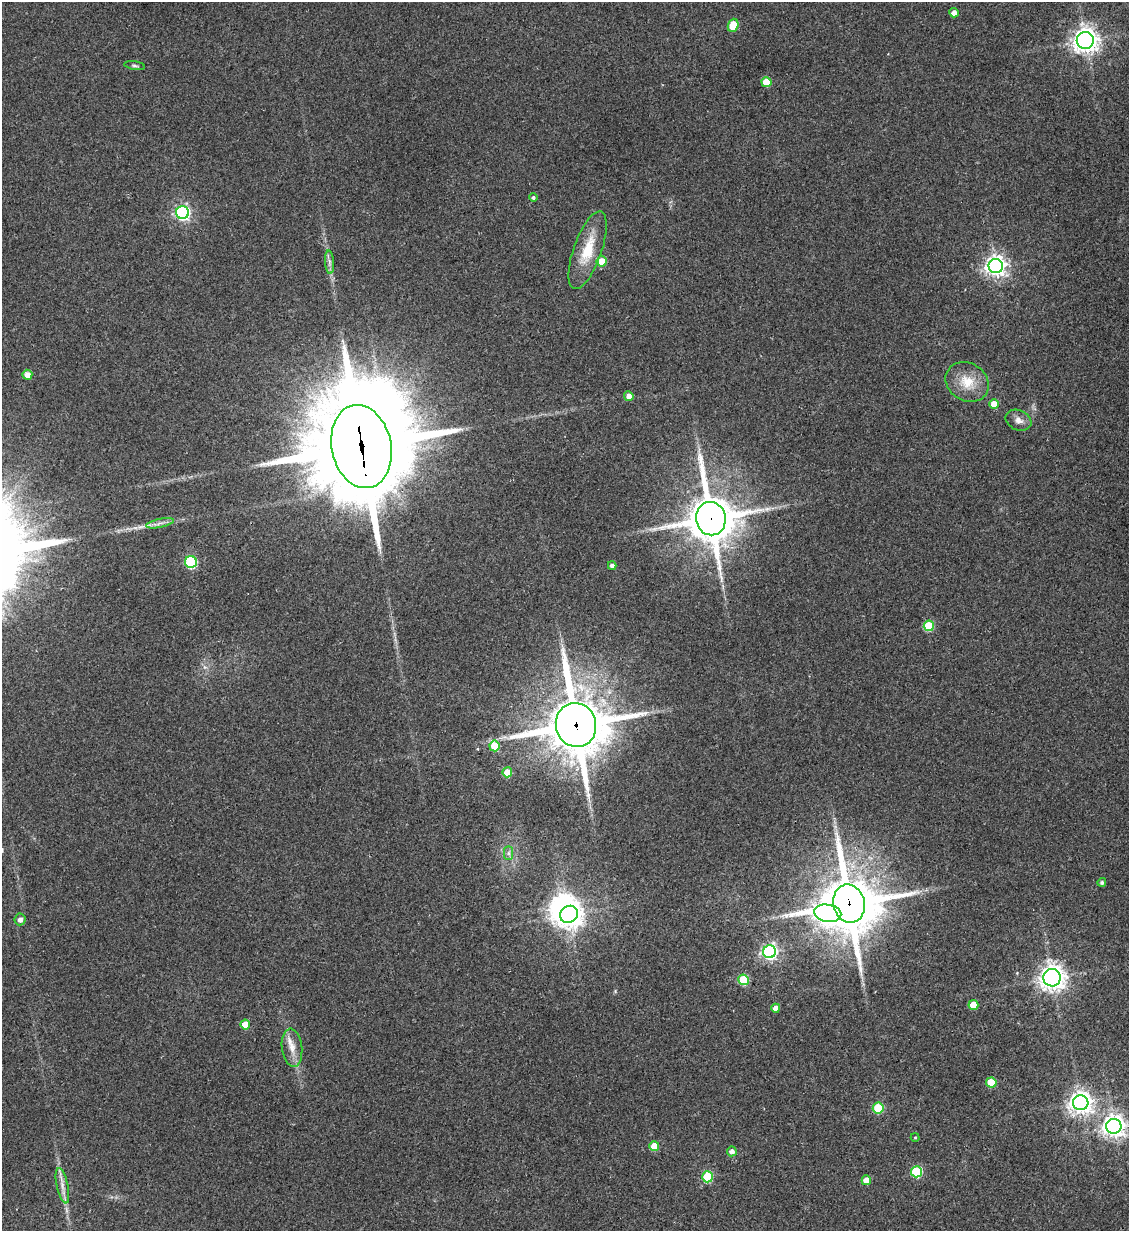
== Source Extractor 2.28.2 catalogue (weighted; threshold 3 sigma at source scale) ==
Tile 6 of 4 x 4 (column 2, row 2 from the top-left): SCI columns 1276-2402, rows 2471-3699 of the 4909 x 4937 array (HDU 1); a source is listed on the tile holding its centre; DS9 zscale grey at full resolution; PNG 1131 x 1233 px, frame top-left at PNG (2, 2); each listed source drawn as its Kron ellipse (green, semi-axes under 4 px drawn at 4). Shown black and unused: <1% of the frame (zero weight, under 2 of 3 exposures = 1% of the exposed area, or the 3 px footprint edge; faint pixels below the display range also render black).
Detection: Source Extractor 2.28.2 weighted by HDU 2 'WHT'; one run over the whole footprint, this tile lists its part. Background 0.0794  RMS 0.0076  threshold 0.0344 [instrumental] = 3 sigma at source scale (4.5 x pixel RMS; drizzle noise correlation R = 1.50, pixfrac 1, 0.05/0.05 arcsec/px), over >= 5 px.
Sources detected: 54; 3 inside a brighter object's white glare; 1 cosmic-ray / hot-pixel residue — neither listed nor drawn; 1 inside a brighter listed object's ellipse — not listed separately; the other 49 listed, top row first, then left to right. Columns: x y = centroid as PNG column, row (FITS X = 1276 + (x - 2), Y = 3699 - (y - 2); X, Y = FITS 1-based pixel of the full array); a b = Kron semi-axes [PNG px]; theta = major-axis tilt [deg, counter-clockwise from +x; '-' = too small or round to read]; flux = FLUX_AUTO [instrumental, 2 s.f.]
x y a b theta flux
954 13 5 5 - 4.3
733 25 7 5 69 24
1085 40 8 8 - 650
135 66 10 4 -9 1.5
766 82 5 5 - 21
533 198 4 4 - 1.7
182 212 6 6 - 200
588 250 41 14 71 25
602 261 5 5 - 14
329 262 12 4 -85 2.7
996 266 7 7 - 470
27 375 5 5 - 6.4
967 382 22 19 -32 18
629 396 5 4 - 5.1
994 404 5 4 - 12
1018 420 13 10 -23 5.2
361 446 42 29 -78 17000
711 519 17 14 -79 3300
160 523 14 3 12 3.1
191 562 6 6 - 78
612 566 4 4 - 3.2
929 626 5 5 - 40
576 725 22 20 -75 4400
494 746 5 5 - 21
507 772 5 5 - 14
509 853 7 4 90 1.7
1102 882 4 4 - 1.7
849 904 19 15 -78 4500
828 913 13 8 -9 390
569 914 9 8 - 730
20 919 6 5 - 3.8
770 952 6 6 - 240
1052 978 9 8 - 670
743 980 5 5 - 37
973 1005 5 5 - 15
776 1008 4 4 - 5.9
245 1024 5 5 - 14
292 1048 19 10 -83 9.3
991 1082 5 5 - 29
1081 1103 7 7 - 620
878 1108 5 5 - 39
1114 1126 7 7 - 590
915 1137 4 4 - 0.75
654 1146 5 5 - 19
732 1151 5 5 - 4
916 1172 5 5 - 58
707 1177 5 5 - 48
866 1180 5 4 - 9.1
62 1186 18 5 -78 5.6
Overlapping masked pixels (flux is a lower limit): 4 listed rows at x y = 361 446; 711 519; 576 725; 849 904